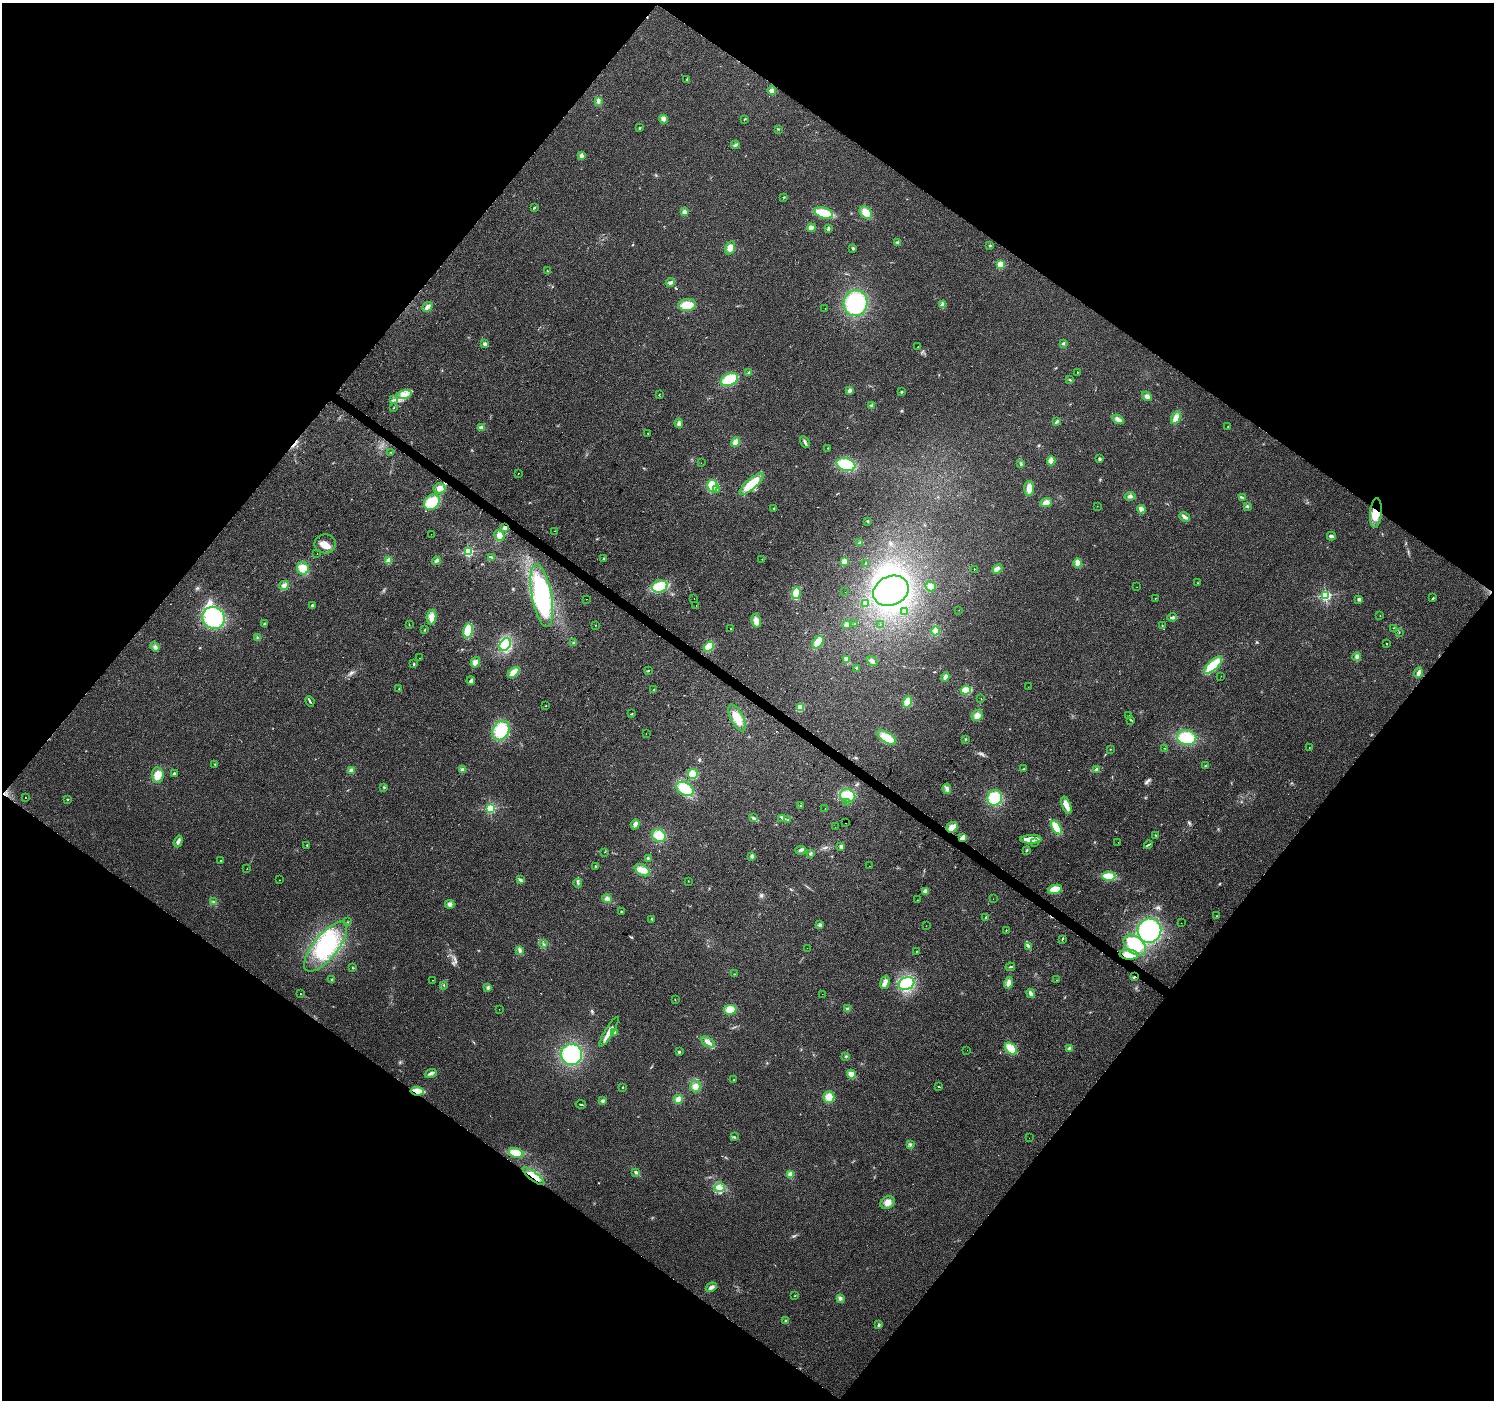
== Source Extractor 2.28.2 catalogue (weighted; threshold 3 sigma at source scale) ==
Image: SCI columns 1-5968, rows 178-5767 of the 5973 x 6011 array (HDU 1 of 3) = the unmasked area's bounding box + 8 px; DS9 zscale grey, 4 x 4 block average (1 PNG px = mean of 4 x 4 image px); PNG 1496 x 1402 px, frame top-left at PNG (2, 3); each listed source drawn as its Kron ellipse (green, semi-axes under 4 px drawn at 4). Shown black and unused: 50% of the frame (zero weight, under 2 of 3 exposures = <1% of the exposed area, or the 3 px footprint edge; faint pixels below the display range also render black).
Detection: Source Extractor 2.28.2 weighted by HDU 2 'WHT'. Background 0.0862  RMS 0.0092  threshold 0.0414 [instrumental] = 3 sigma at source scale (4.5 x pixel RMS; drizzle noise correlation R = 1.50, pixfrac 1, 0.0396/0.0396 arcsec/px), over >= 5 px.
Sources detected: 334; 1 too faint to see at this stretch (4 x 4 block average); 3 inside a brighter object's white glare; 8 cosmic-ray / hot-pixel residue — neither listed nor drawn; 1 coinciding with a brighter row at this scale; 10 inside a brighter listed object's ellipse — not listed separately; the other 311 listed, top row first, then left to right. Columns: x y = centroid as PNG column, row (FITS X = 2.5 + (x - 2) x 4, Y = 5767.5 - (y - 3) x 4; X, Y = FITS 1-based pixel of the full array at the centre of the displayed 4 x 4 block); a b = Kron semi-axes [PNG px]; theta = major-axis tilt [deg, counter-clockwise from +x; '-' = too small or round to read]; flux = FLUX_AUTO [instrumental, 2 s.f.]
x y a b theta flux
687 79 2 2 - 5.6
772 91 4 4 - 19
598 101 3 2 - 8
664 119 4 4 - 20
744 119 2 2 - 2.7
640 128 2 2 - 6.7
778 129 2 2 - 2.9
735 145 4 3 - 9.6
581 156 4 3 - 16
784 197 2 2 - 4.1
534 207 4 2 - 7.4
684 212 4 3 - 19
824 213 9 5 -18 150
866 213 7 5 -45 54
811 228 4 4 - 17
828 228 4 3 - 8.2
897 242 3 2 - 6.5
990 245 2 2 - 2.7
730 248 7 4 71 33
853 248 3 2 - 6
1000 265 4 3 - 55
547 270 2 2 - 2.1
670 283 4 3 - 15
856 303 13 12 - 400
687 305 9 6 5 90
943 305 4 3 - 25
427 307 6 3 42 23
825 309 2 2 - 1
485 344 4 3 - 10
1063 344 2 2 - 35
918 347 2 2 - 7.6
1077 372 2 2 - 2.5
749 373 3 2 - 4.3
729 379 9 6 26 150
1070 380 3 2 - 5.3
849 390 2 2 - 75
901 392 2 2 - 4.2
659 394 2 2 - 1.8
404 395 7 3 12 29
1147 396 5 3 - 21
394 400 2 2 - 2.5
871 405 2 2 - 3.6
394 407 2 2 - 2.8
1176 418 7 4 59 46
1118 419 6 3 -31 21
1057 422 3 2 - 5.5
679 423 4 3 - 18
1228 427 2 2 - 4.3
481 428 4 3 - 17
648 433 2 2 - 1.7
736 442 5 4 - 28
805 442 6 2 -59 12
828 448 2 2 - 5.4
391 452 3 2 - 3
1099 459 2 2 - 10
1051 461 4 3 - 57
701 463 2 2 - 0.95
1021 464 3 2 - 6.2
846 465 9 6 -17 210
519 473 2 2 - 10
751 484 15 5 41 130
712 486 6 5 - 130
439 488 6 5 - 34
1029 488 7 4 88 45
717 490 2 2 - 3.6
1130 496 5 2 - 9.1
1243 497 3 2 - 4.7
432 502 8 7 - 130
1046 502 6 4 23 32
1097 506 2 2 - 1.4
1247 506 3 2 - 5.5
773 509 2 2 - 2.7
1141 509 4 3 - 34
1376 513 15 6 85 72
1184 517 6 3 -38 17
868 521 3 2 - 3.1
505 528 4 3 - 12
555 531 2 2 - 1.5
431 534 2 2 - 1.1
499 535 6 4 -48 21
1331 536 4 3 - 13
860 543 4 3 - 11
325 544 10 9 - 53
468 552 2 2 - 720
317 554 2 2 - 2.2
492 557 3 2 - 4.6
604 559 3 2 - 9.2
762 559 2 2 - 1.8
388 561 2 2 - 160
436 561 4 2 - 9.5
844 562 2 2 - 230
866 563 2 2 - 5.6
1078 563 4 3 - 50
303 568 6 6 - 66
974 569 2 2 - 26
997 569 6 3 44 29
1197 583 2 2 - 2.6
284 585 5 4 - 17
660 586 8 6 17 140
931 586 5 4 - 27
1137 587 2 2 - 0.82
891 591 18 14 25 820
845 592 2 2 - 0.86
796 593 6 3 86 120
542 595 32 10 -80 690
1326 595 2 2 - 780
694 598 2 2 - 13
1155 598 2 2 - 2.2
1433 598 3 2 - 4.7
587 599 2 2 - 2
1359 599 2 2 - 58
866 603 3 3 - 21
312 605 2 2 - 31
696 605 2 2 - 1.3
959 610 2 2 - 1
904 612 2 2 - 4.5
1380 616 2 2 - 1.5
431 617 7 5 83 46
1172 617 5 3 - 11
214 618 11 10 - 330
756 621 7 4 -77 35
265 624 2 2 - 3.9
847 624 3 2 - 32
855 624 2 2 - 2.6
409 625 2 2 - 1.8
595 625 2 2 - 2.7
880 625 2 2 - 1.2
1162 625 2 2 - 2.3
1393 628 2 2 - 1.8
731 629 2 2 - 5.6
425 630 2 2 - 2.5
468 630 7 5 78 110
936 631 4 3 - 86
1399 633 3 2 - 3
257 638 3 2 - 5.8
574 642 3 2 - 3.5
818 642 7 5 50 63
505 644 7 5 58 140
1387 644 2 2 - 2.7
155 647 5 3 - 13
709 647 5 4 - 110
1357 657 4 3 - 15
419 658 2 2 - 0.88
846 659 4 3 - 22
872 661 6 3 -38 15
475 662 5 4 - 27
414 664 3 2 - 4.4
1213 665 11 4 43 180
856 668 2 2 - 4.3
648 670 2 2 - 2.1
514 672 7 3 43 60
1418 673 5 3 - 18
1221 676 2 2 - 3.5
945 677 5 3 - 18
471 681 4 2 - 8.4
1028 687 2 2 - 0.83
399 689 2 2 - 2.6
654 690 2 2 - 3.1
966 690 5 3 - 95
981 698 2 2 - 2.2
310 701 5 2 - 7.8
908 702 5 4 - 91
546 705 2 2 - 4.3
800 708 4 4 - 71
632 714 2 2 - 3.4
977 716 6 5 - 30
1129 716 2 2 - 1.7
737 718 15 6 -63 97
1131 720 2 2 - 2.8
501 730 10 8 59 190
646 734 2 2 - 0.95
887 737 11 5 -30 92
1187 738 9 7 -7 180
965 739 3 2 - 3.4
1165 748 2 2 - 1.7
1309 748 2 2 - 1.4
1110 749 2 2 - 1.4
215 764 2 2 - 2.5
1205 766 3 2 - 5.3
1024 769 2 2 - 2.7
1096 769 3 2 - 20
351 770 4 3 - 12
462 770 3 3 - 16
174 773 3 2 - 9.2
693 774 5 5 - 79
158 775 7 6 - 52
384 787 3 2 - 4.2
685 789 9 6 -30 150
947 789 5 4 - 17
848 796 8 6 -21 120
25 797 2 2 - 1.8
995 798 8 7 - 190
67 799 2 2 - 18
846 802 2 2 - 1.4
1066 805 9 3 -69 52
800 806 2 2 - 1.9
490 808 2 2 - 740
825 809 2 2 - 2.2
753 818 4 2 - 5.9
782 818 3 2 - 5.8
788 820 2 2 - 3.6
846 823 2 2 - 2
635 824 5 4 - 21
835 827 2 2 - 1.1
952 827 6 5 - 41
1056 828 8 4 -55 130
1155 835 3 2 - 2.8
659 836 7 6 - 100
963 837 4 3 - 28
1031 839 10 3 1 88
178 841 6 3 71 14
1118 842 2 2 - 2.2
1034 843 2 2 - 1.8
307 845 3 2 - 2.4
1148 845 4 2 - 5.8
841 846 3 2 - 17
800 850 5 2 - 10
1026 850 3 2 - 3.8
605 852 2 2 - 1.1
811 853 3 3 - 6.8
752 856 4 3 - 9.2
648 858 2 2 - 7
220 861 2 2 - 3.4
595 866 2 2 - 12
869 866 2 2 - 2.1
247 869 2 2 - 2.3
642 870 8 5 -31 40
1109 876 6 4 1 98
279 880 2 2 - 1.3
520 880 4 3 - 9.8
688 881 2 2 - 1.6
578 883 4 2 - 8.3
1055 889 7 4 14 74
925 891 4 3 - 21
607 899 5 3 - 18
993 899 2 2 - 1.7
917 900 2 2 - 1.2
214 902 3 2 - 6
450 904 5 4 - 16
621 912 2 2 - 8.9
1216 916 2 2 - 6.6
986 918 3 2 - 7.4
652 919 2 2 - 5.7
348 922 2 2 - 2
1181 923 2 2 - 0.98
820 925 3 3 - 14
926 926 2 2 - 2.1
1006 930 2 2 - 4.2
1149 931 12 11 - 500
1062 939 2 2 - 3.8
543 944 2 2 - 2.8
1135 945 13 8 -39 210
326 947 31 12 51 300
1029 947 3 3 - 14
807 948 2 2 - 1.4
520 950 4 3 - 9.8
916 951 2 2 - 3.2
1129 955 9 5 -5 65
1010 967 5 2 - 5.9
353 968 3 2 - 3.4
734 974 2 2 - 2.7
1134 977 2 2 - 8.7
332 980 3 2 - 6.2
432 980 2 2 - 3
1056 980 2 2 - 1.4
885 982 7 4 75 21
1008 983 6 3 71 29
906 984 8 6 25 190
444 985 2 2 - 1.5
488 987 3 3 - 8.5
300 993 2 2 - 1.5
1031 993 5 3 - 19
822 994 2 2 - 1.7
675 1000 2 2 - 1.5
499 1009 2 2 - 1.6
848 1009 4 3 - 11
730 1010 6 5 - 72
609 1032 17 3 59 51
615 1033 4 3 - 15
708 1042 8 3 -30 21
1011 1049 7 5 -46 82
1069 1049 2 2 - 110
967 1050 2 2 - 0.71
679 1052 3 2 - 6.3
571 1054 10 10 - 360
846 1056 2 2 - 3.8
431 1073 6 3 22 15
851 1074 5 4 - 41
733 1080 2 2 - 3.3
695 1086 6 5 - 30
939 1086 2 2 - 4.3
622 1087 2 2 - 11
417 1091 7 3 -7 76
829 1097 6 5 - 56
678 1099 4 4 - 32
603 1101 3 3 - 8.5
581 1104 5 2 - 5.7
734 1137 2 2 - 3.6
1029 1138 2 2 - 1.6
910 1144 3 2 - 5.4
516 1153 7 5 -12 76
635 1172 3 2 - 10
790 1174 2 2 - 200
534 1176 13 3 -37 45
720 1188 5 3 - 18
888 1203 8 6 35 35
711 1287 6 3 31 18
795 1295 2 2 - 2
840 1298 3 3 - 12
786 1321 3 2 - 4.8
879 1325 4 2 - 7
Overlapping masked pixels (flux is a lower limit): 6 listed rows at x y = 1376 513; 963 837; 1129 955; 1134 977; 417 1091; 534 1176
Diffuse or blended objects may show on this block-average render without a row.